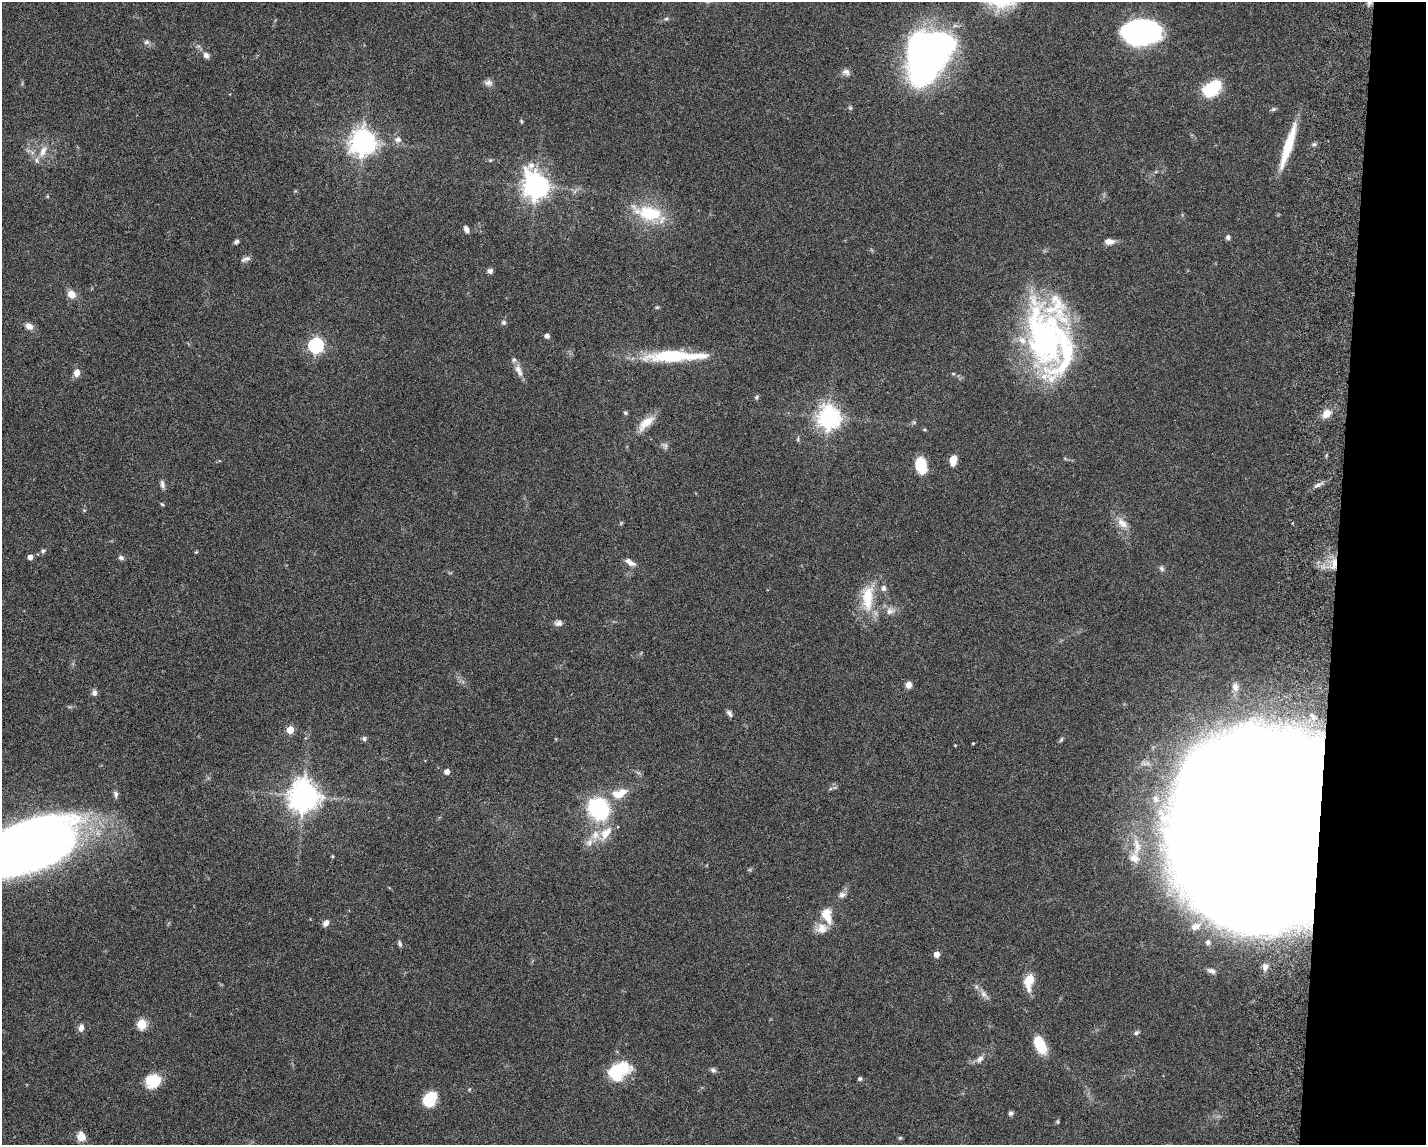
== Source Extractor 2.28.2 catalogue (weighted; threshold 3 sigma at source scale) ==
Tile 6 of 3 x 4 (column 3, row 2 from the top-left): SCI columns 3124-4547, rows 2297-3439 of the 4712 x 4595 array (HDU 1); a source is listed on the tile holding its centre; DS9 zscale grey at full resolution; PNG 1428 x 1147 px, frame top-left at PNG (2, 2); no overlay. Shown black and unused: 6% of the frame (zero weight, under 3 of 6 exposures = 3% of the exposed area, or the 3 px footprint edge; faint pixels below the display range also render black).
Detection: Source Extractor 2.28.2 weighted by HDU 2 'WHT'; one run over the whole footprint, this tile lists its part. Background 0.0588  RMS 0.0038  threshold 0.0154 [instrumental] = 3 sigma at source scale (4.09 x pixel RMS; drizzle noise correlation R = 1.36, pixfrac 0.8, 0.05/0.05 arcsec/px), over >= 5 px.
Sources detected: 114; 6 inside a brighter object's white glare — not listed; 12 inside a brighter listed object's ellipse — not listed separately; the other 96 listed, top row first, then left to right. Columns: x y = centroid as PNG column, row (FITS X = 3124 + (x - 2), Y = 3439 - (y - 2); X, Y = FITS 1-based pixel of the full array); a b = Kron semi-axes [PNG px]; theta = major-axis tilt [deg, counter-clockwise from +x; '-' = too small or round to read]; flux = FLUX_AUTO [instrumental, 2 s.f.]
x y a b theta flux
1369 2 8 6 65 1.2
666 19 5 5 - 0.54
1142 32 33 22 1 66
147 42 8 6 15 0.89
206 55 8 7 - 1.4
927 55 52 33 83 130
846 72 11 8 -10 1.6
489 83 11 7 1 1.5
1211 89 16 10 33 20
850 108 6 5 - 0.55
1273 109 7 5 21 0.62
521 121 6 4 -83 0.45
398 139 10 7 -1 1.5
363 142 8 8 - 370
1314 144 6 5 - 0.71
1288 146 47 8 72 15
43 151 16 8 68 3.2
490 160 5 5 - 0.41
536 186 9 8 - 340
648 213 36 17 -14 18
466 229 8 5 -60 1.5
1228 237 5 5 - 1.2
236 242 6 4 38 0.78
1109 242 11 7 -4 2.4
246 259 14 6 21 1.3
490 271 6 6 - 1.2
71 294 6 6 - 5
504 322 6 6 - 0.82
29 326 10 7 -33 2.1
547 336 4 4 - 1.5
1046 340 98 38 -74 89
316 345 6 6 - 77
674 356 67 11 1 26
518 369 11 10 - 2.3
77 373 8 6 79 2.5
756 397 6 4 28 0.59
625 413 6 4 -22 0.48
1326 414 13 10 54 3.3
829 417 8 7 - 270
646 423 26 10 42 5.4
798 439 8 3 78 0.44
953 460 9 6 79 4.7
921 465 18 12 -77 8.3
162 484 10 6 -80 1.2
1317 485 10 5 25 1.2
162 504 5 4 - 0.42
1122 523 18 10 -43 3.5
43 551 6 5 - 0.73
196 552 5 3 - 0.31
30 557 5 5 - 2
121 557 6 5 - 0.96
630 562 16 6 -31 2.1
1334 564 18 6 81 3.7
1161 568 8 6 -47 0.85
883 588 8 7 - 1.4
868 598 37 16 87 12
890 611 12 9 17 2.1
558 623 10 7 4 1.5
909 685 7 6 - 2.1
94 693 8 7 - 1.2
729 713 10 5 -53 1
290 730 5 5 - 7.9
364 739 7 6 - 0.76
973 743 3 3 - 0.32
447 772 5 4 - 2.1
619 793 23 11 19 6.2
116 794 10 6 -77 1
303 796 11 10 - 430
599 808 17 14 -53 37
1204 818 153 88 74 770
606 833 24 12 51 6.1
30 845 85 41 21 390
333 856 4 3 - 0.38
842 895 10 8 17 1.5
827 916 20 11 -70 5.9
326 923 8 6 54 1.5
400 944 9 4 -74 0.72
937 954 4 4 - 3.1
1265 967 9 7 85 1.4
1211 971 10 6 -15 1.3
1029 980 9 5 79 15
983 994 10 7 -51 1.6
142 1024 5 5 - 19
81 1028 9 6 76 1.8
1136 1033 7 5 43 0.75
1040 1045 17 9 -61 12
980 1059 10 7 53 1.6
619 1070 23 15 29 18
713 1070 8 6 -26 0.86
860 1079 5 5 - 0.66
153 1081 18 15 22 8.8
430 1099 16 12 57 9.2
1011 1113 6 6 - 0.83
1057 1122 5 5 - 0.47
81 1136 10 9 - 3.2
900 1138 5 5 - 0.44
Overlapping masked pixels (flux is a lower limit): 1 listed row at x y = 1334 564
Isophote crosses this tile's border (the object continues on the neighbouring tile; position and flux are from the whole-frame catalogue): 2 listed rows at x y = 1369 2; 30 845